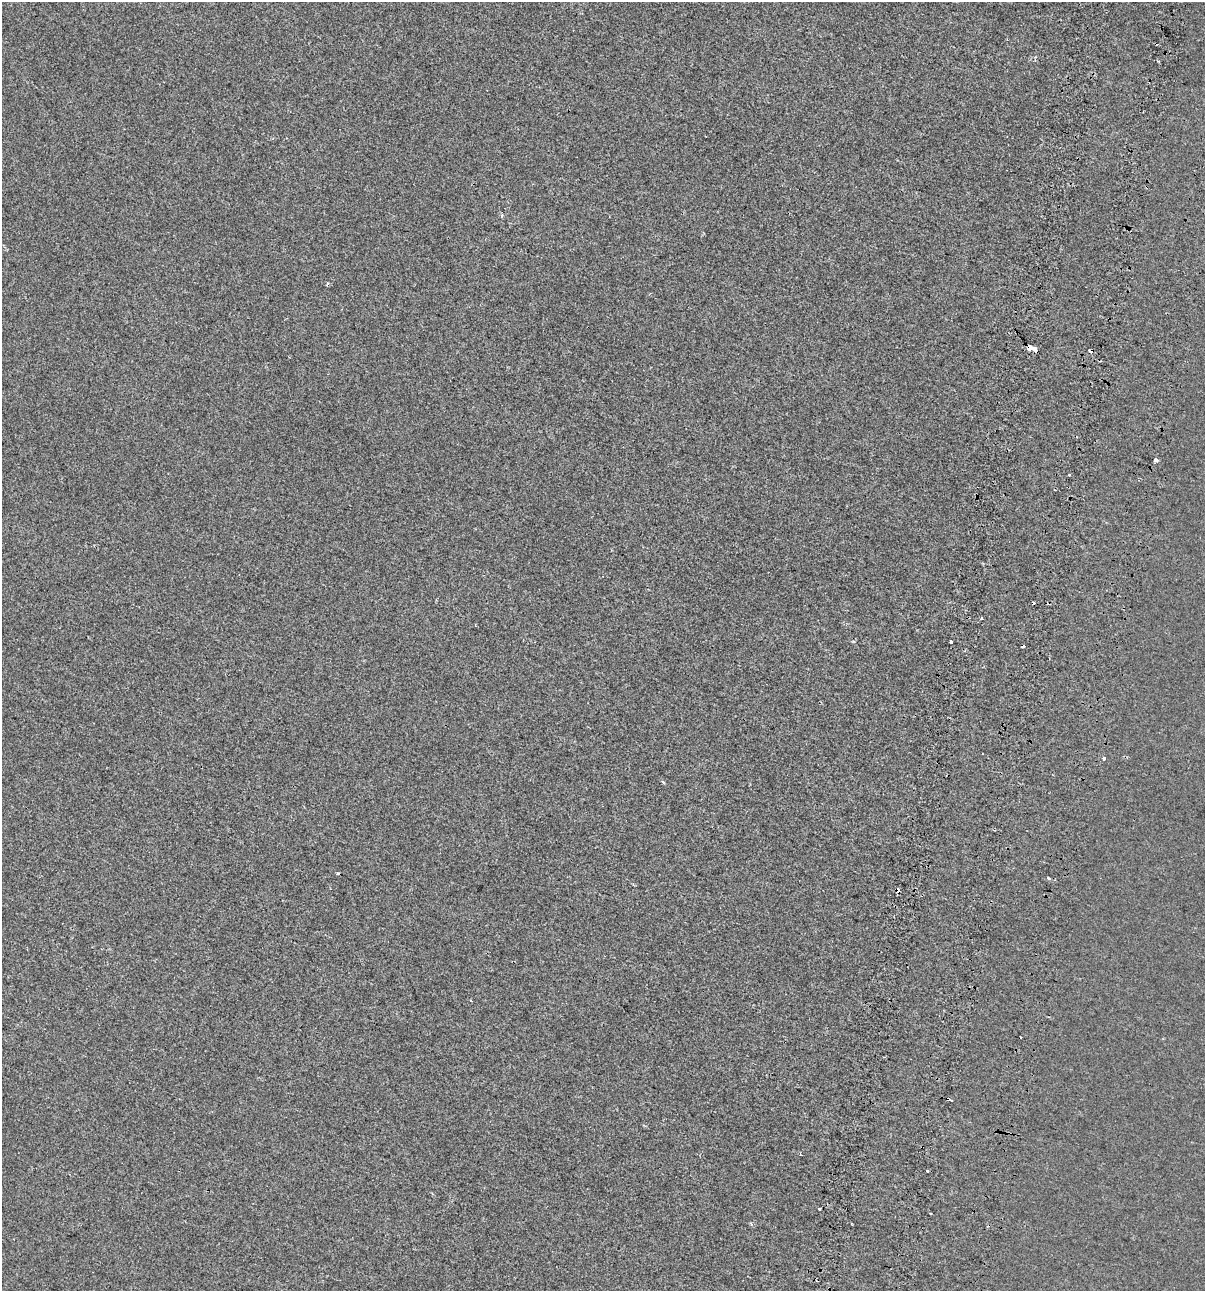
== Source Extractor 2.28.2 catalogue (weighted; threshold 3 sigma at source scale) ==
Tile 10 of 4 x 4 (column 2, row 3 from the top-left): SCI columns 1593-2795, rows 1378-2666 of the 5531 x 5345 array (HDU 1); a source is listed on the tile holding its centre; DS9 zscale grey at full resolution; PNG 1207 x 1293 px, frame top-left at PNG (2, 2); no overlay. Shown black and unused: <1% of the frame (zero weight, under 2 of 3 exposures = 7% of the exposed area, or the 3 px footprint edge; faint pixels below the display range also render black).
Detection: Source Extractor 2.28.2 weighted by HDU 2 'WHT'; one run over the whole footprint, this tile lists its part. Background -4.89e-04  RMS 0.0045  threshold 0.0203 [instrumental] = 3 sigma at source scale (4.5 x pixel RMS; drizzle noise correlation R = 1.50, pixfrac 1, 0.0396/0.0396 arcsec/px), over >= 5 px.
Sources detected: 19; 7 cosmic-ray / hot-pixel residue — not listed; the other 12 listed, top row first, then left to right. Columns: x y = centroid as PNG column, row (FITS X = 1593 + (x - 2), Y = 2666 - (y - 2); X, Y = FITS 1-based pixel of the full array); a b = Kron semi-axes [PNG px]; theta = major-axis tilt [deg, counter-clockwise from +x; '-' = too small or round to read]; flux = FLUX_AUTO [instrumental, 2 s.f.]
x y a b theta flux
327 284 5 3 - 0.72
1029 348 5 4 - 14
1035 349 5 3 - 8
1155 460 4 3 - 16
951 642 3 3 - 1.7
1104 758 4 3 - 1.5
663 782 5 4 - 0.56
1049 878 4 3 - 0.89
898 890 4 3 - 1.7
949 1100 4 3 - 8.8
927 1171 3 3 - 2.2
820 1208 3 3 - 2.1
Overlapping masked pixels (flux is a lower limit): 4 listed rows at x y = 1029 348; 1035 349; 898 890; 949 1100